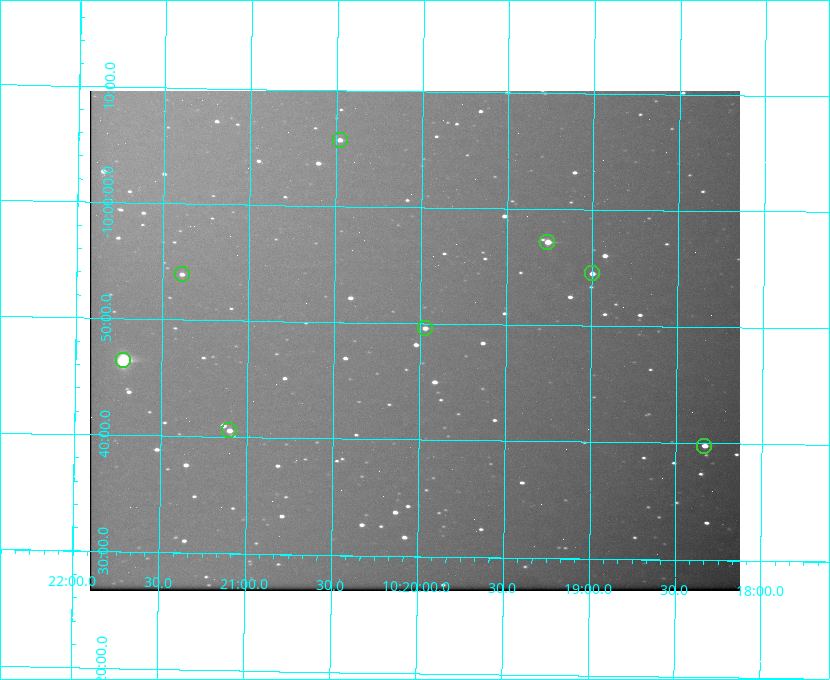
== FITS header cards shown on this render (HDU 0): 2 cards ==
NAXIS1  =                  650 / Width of table row in bytes
NAXIS2  =                  500 / Number of rows in table

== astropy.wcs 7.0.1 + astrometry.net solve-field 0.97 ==
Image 650 x 500 px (HDU 0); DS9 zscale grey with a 90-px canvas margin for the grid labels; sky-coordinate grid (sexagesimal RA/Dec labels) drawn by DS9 from the SOLVED WCS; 8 Tycho-2 reference stars matched to detected sources circled (green)
Header WCS: none
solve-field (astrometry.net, Tycho-2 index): SOLVED blind (the file carries no WCS)
Solved WCS: RA---TAN-SIP/DEC--TAN-SIP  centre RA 10:20:02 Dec -09:49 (155.01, -9.81 deg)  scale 5.16 arcsec/px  FOV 55.9' x 43.0'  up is +179 deg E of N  parity flipped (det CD > 0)
(file carries no celestial WCS; the grid is the blind solution)
Tycho-2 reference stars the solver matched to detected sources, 8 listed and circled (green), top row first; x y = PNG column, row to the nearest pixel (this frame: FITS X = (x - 90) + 1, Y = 500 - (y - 92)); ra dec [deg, ICRS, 3 dp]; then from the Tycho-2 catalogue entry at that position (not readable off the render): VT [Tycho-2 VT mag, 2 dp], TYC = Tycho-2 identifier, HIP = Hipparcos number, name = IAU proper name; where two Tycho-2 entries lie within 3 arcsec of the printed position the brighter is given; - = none
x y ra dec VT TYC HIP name
340 141 155.120 -10.095 10.96 5493-78-1 - -
547 243 154.815 -9.952 9.91 5490-258-1 50532 -
592 274 154.750 -9.908 10.76 5490-212-1 - -
182 275 155.347 -9.899 11.51 5490-199-1 - -
425 329 154.992 -9.826 10.90 5490-153-1 - -
123 361 155.431 -9.774 8.41 5490-124-1 50747 -
229 431 155.275 -9.676 10.79 5490-27-1 - -
704 447 154.583 -9.663 10.90 5490-13-1 - -